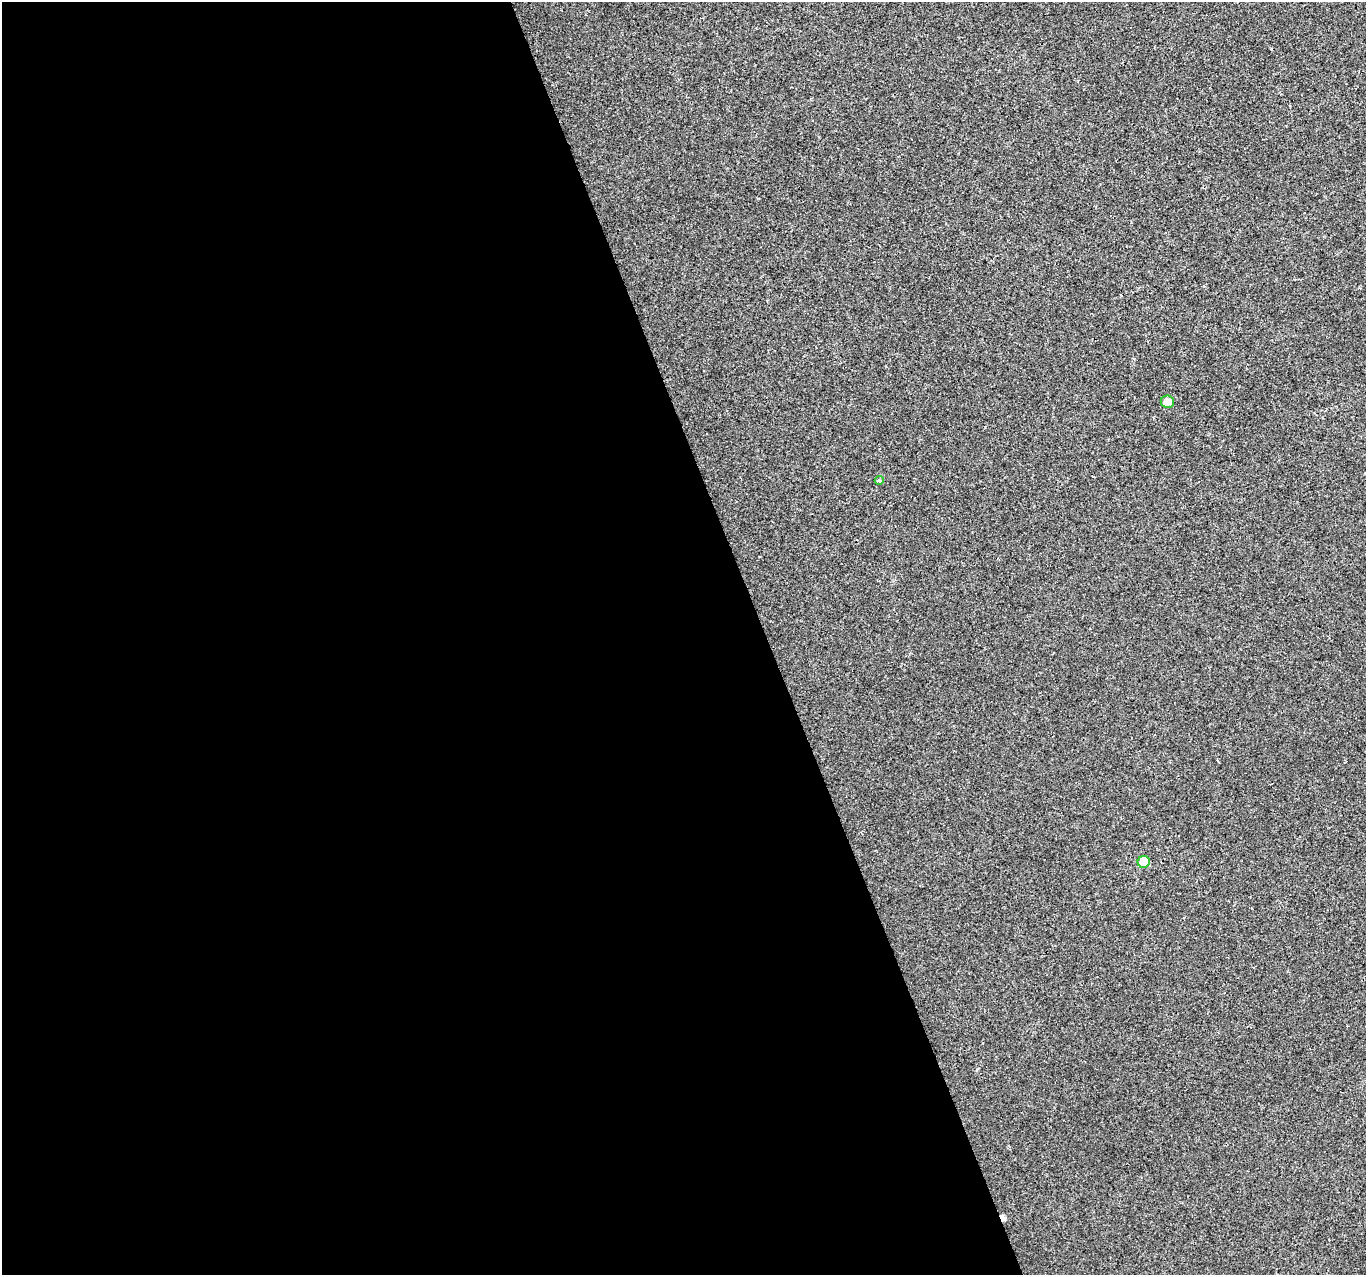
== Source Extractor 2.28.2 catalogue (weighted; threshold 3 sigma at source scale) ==
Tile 9 of 4 x 4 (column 1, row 3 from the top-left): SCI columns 1-1364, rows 1399-2671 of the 5455 x 5287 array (HDU 1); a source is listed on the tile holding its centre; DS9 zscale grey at full resolution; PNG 1368 x 1277 px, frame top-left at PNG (2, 2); each listed source drawn as its Kron ellipse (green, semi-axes under 4 px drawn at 4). Shown black and unused: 56% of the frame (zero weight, under 2 of 3 exposures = <1% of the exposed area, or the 3 px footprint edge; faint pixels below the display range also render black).
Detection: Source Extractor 2.28.2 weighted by HDU 2 'WHT'; one run over the whole footprint, this tile lists its part. Background 0.0183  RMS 0.006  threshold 0.0268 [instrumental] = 3 sigma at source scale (4.5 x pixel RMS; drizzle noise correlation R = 1.50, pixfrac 1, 0.0396/0.0396 arcsec/px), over >= 5 px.
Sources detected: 4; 1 cosmic-ray / hot-pixel residue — neither listed nor drawn; the other 3 listed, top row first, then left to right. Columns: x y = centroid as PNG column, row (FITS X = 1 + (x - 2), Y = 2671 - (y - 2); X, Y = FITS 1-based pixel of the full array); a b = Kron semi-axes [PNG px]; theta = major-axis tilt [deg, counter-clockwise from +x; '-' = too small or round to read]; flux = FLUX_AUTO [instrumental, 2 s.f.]
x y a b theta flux
1167 402 6 6 - 4.8
879 480 4 3 - 2
1144 862 6 6 - 13